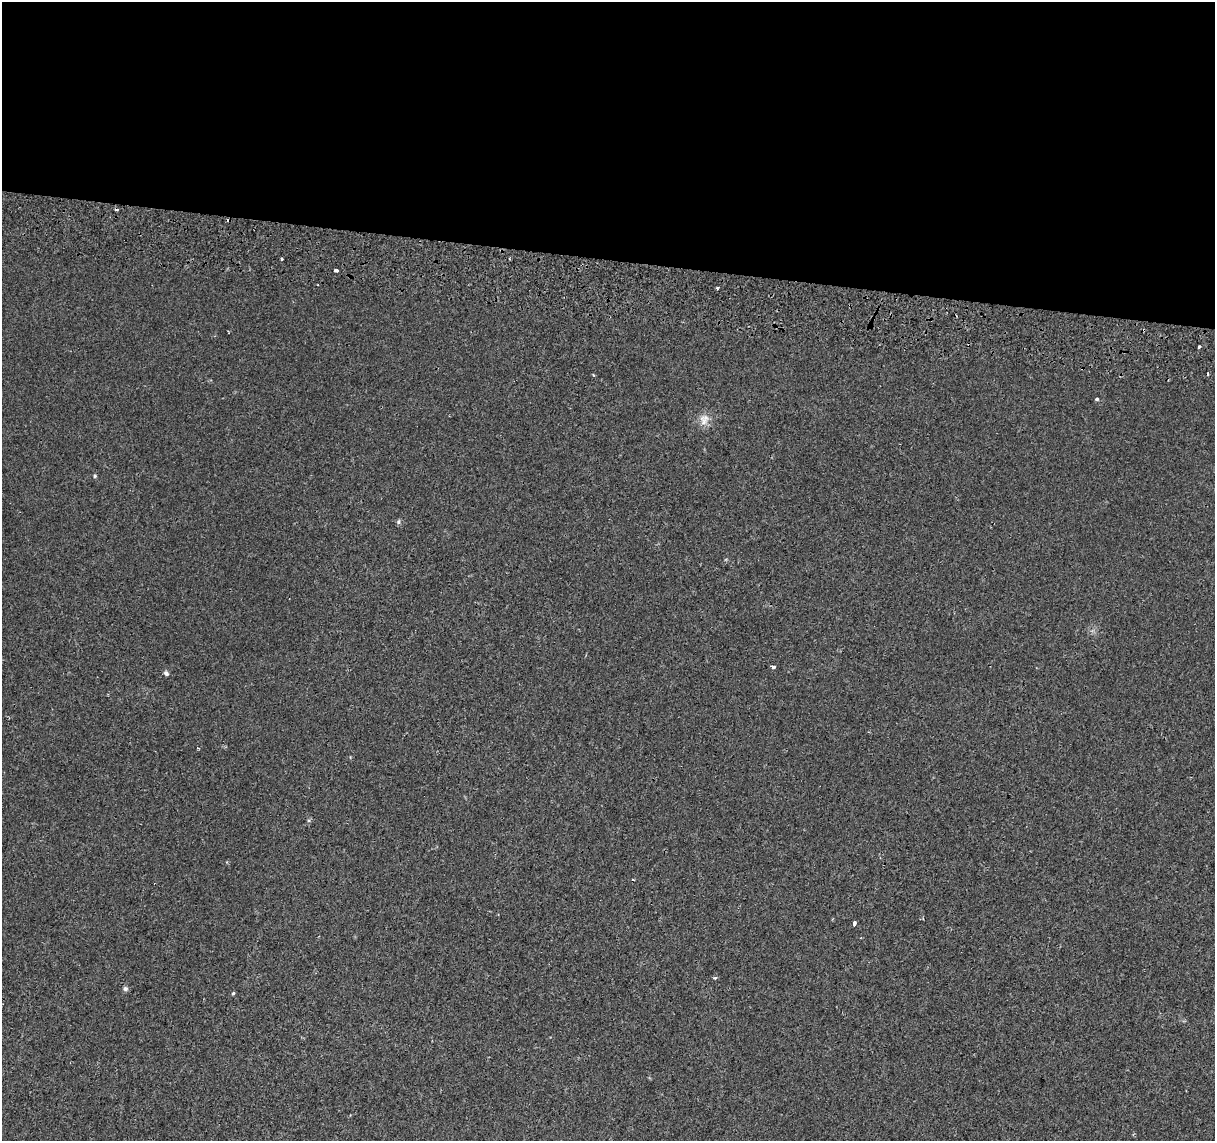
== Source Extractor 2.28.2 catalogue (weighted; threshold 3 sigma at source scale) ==
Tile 3 of 4 x 4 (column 3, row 1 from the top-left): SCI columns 2450-3662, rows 3700-4838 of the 4894 x 5182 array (HDU 1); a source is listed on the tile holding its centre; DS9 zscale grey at full resolution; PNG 1217 x 1143 px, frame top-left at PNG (2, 2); no overlay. Shown black and unused: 23% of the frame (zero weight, under 2 of 3 exposures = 3% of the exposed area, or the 3 px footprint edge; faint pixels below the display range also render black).
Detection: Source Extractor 2.28.2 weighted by HDU 2 'WHT'; one run over the whole footprint, this tile lists its part. Background 5.13e-04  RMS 0.0039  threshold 0.0174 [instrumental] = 3 sigma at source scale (4.5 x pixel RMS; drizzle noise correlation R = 1.50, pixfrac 1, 0.0396/0.0396 arcsec/px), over >= 5 px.
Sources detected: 19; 3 cosmic-ray / hot-pixel residue — not listed; the other 16 listed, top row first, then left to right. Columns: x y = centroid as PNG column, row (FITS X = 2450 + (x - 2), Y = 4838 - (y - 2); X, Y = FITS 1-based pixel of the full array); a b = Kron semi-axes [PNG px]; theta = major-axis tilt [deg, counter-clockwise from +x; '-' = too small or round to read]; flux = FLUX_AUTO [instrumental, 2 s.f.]
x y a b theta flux
281 259 3 3 - 1.1
336 270 4 3 - 5
717 288 3 3 - 0.63
1199 347 3 3 - 0.62
1097 399 3 3 - 0.97
704 419 16 13 78 3.8
95 476 5 4 - 0.48
398 522 7 5 -90 0.73
773 667 4 3 - 2.1
166 673 7 5 -48 0.94
198 748 3 3 - 0.31
633 880 3 2 - 0.41
855 922 5 3 - 1.8
715 978 5 3 - 0.66
125 989 7 6 - 0.89
233 993 5 3 - 0.59